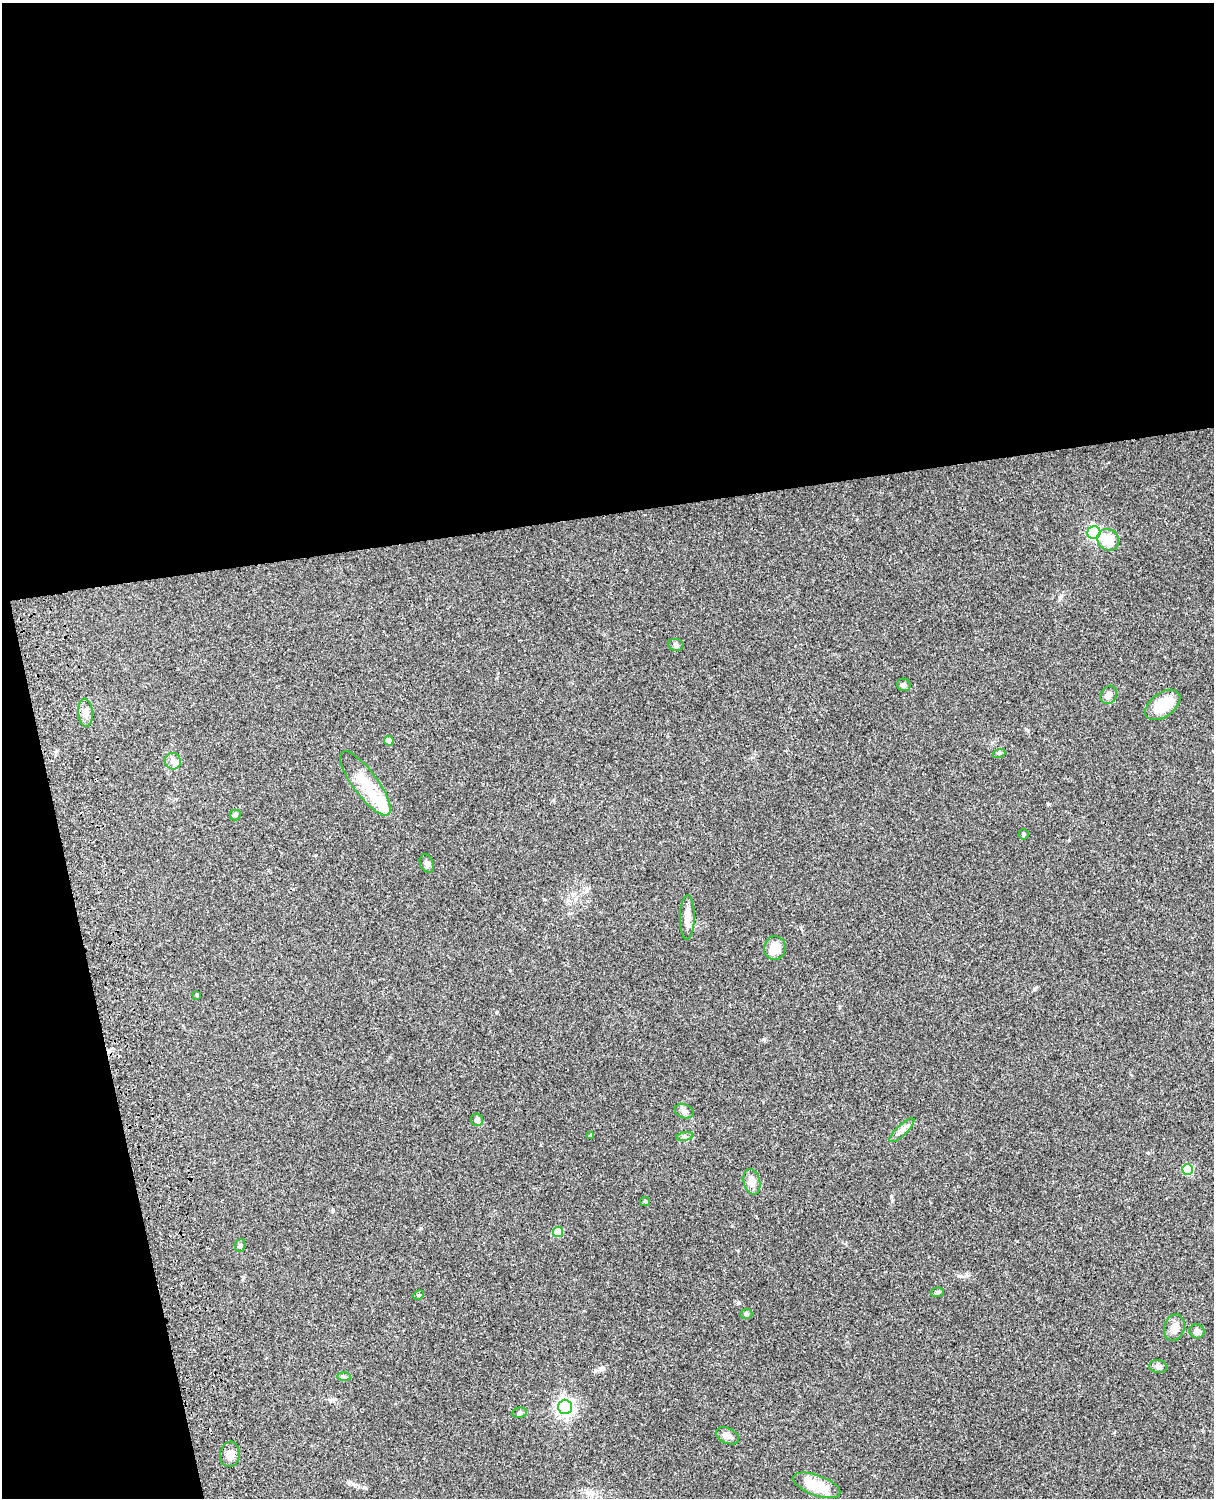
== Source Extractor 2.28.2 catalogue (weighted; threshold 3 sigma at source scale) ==
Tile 1 of 4 x 3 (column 1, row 1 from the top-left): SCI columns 122-1333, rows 3269-4764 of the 5088 x 4928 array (HDU 1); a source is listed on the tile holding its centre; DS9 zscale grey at full resolution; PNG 1216 x 1500 px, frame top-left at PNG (2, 3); each listed source drawn as its Kron ellipse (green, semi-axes under 4 px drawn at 4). Shown black and unused: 39% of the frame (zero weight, under 3 of 4 exposures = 6% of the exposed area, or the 3 px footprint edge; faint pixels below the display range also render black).
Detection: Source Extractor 2.28.2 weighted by HDU 2 'WHT'; one run over the whole footprint, this tile lists its part. Background 0.098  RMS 0.0063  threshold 0.0283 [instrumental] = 3 sigma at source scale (4.5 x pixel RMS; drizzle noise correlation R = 1.50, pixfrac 1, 0.05/0.05 arcsec/px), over >= 5 px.
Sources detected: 42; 2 inside a brighter object's white glare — neither listed nor drawn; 1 inside a brighter listed object's ellipse — not listed separately; the other 39 listed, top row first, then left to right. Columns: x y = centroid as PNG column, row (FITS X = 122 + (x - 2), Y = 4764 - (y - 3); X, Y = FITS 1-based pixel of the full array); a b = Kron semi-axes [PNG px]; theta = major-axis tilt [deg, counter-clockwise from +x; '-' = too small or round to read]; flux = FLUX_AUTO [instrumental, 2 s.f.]
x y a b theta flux
1094 533 6 6 - 96
1108 540 11 10 - 10
676 645 7 6 - 1.4
904 685 7 6 - 1.4
1109 695 9 7 60 2.8
1163 705 20 12 36 20
85 713 14 7 -85 3.9
389 741 5 4 - 2.7
999 753 6 4 18 0.89
173 761 8 8 - 2.7
365 783 39 12 -53 18
235 815 5 5 - 1.1
1024 834 5 5 - 0.76
427 864 9 6 -67 2.1
687 917 22 7 88 5.9
775 948 12 10 75 9.1
197 995 3 3 - 1
684 1111 9 6 -21 2
477 1120 6 6 - 2
902 1130 16 5 43 3.2
591 1136 4 3 - 0.8
685 1137 9 4 8 1.4
1187 1170 5 5 - 27
752 1182 13 8 -75 5.4
645 1201 5 4 - 0.69
558 1232 5 5 - 16
240 1245 6 5 - 0.99
937 1292 6 5 - 0.97
418 1295 5 4 - 0.83
746 1314 6 5 - 1.1
1174 1328 13 10 74 5
1197 1331 7 7 - 2.9
1158 1367 9 6 -9 1.7
344 1377 7 4 -2 1
565 1407 7 7 - 220
519 1413 8 5 7 1.2
727 1436 12 7 -26 3.5
230 1454 13 9 82 4.3
817 1485 25 10 -20 17
Unlisted compact peaks at least as high as the median listed source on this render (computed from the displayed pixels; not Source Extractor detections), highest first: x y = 738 1303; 421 1228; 1048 804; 764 1039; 1034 989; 349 1483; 891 1196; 497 1012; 1148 1153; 601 1369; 333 1211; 966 1274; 1069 840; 364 1487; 1061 596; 544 899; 1017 1241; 587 890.